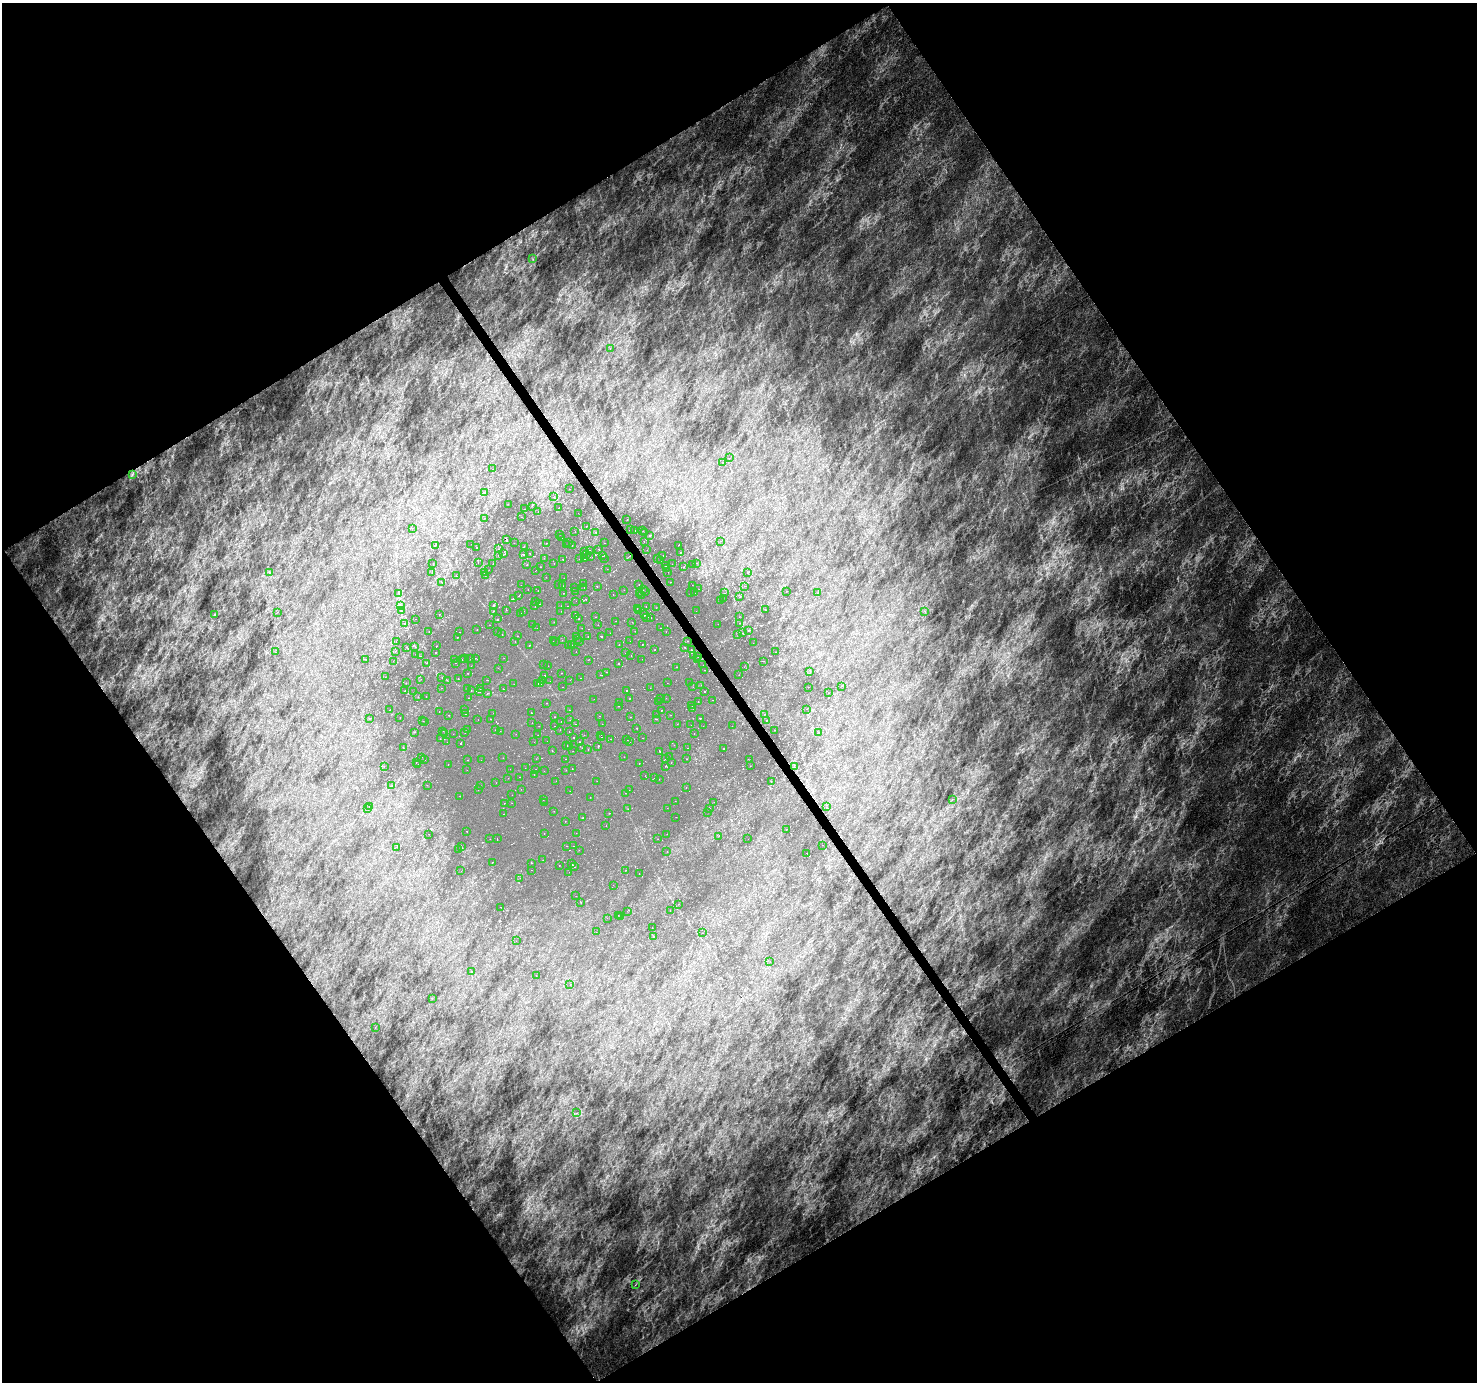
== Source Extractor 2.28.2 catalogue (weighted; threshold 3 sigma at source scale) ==
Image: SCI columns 3-5902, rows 183-5699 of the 5902 x 5817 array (HDU 1 of 3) = the unmasked area's bounding box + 8 px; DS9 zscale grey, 4 x 4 block average (1 PNG px = mean of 4 x 4 image px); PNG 1479 x 1384 px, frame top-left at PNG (2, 3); each listed source drawn as its Kron ellipse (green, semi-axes under 4 px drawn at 4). Shown black and unused: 49% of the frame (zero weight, under 3 of 6 exposures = <1% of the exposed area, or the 3 px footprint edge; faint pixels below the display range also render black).
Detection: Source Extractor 2.28.2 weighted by HDU 2 'WHT'. Background -0.0126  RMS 0.0081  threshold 0.0333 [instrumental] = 3 sigma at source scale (4.09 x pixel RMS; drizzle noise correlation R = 1.36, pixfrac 0.8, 0.0396/0.0396 arcsec/px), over >= 5 px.
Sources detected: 550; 3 too faint to see at this stretch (4 x 4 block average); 17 cosmic-ray / hot-pixel residue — neither listed nor drawn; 26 coinciding with a brighter row at this scale — not listed separately; of the other 504, all 500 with FLUX_AUTO >= 0.551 (the completeness limit of this list) listed and drawn (4 fainter detections not listed), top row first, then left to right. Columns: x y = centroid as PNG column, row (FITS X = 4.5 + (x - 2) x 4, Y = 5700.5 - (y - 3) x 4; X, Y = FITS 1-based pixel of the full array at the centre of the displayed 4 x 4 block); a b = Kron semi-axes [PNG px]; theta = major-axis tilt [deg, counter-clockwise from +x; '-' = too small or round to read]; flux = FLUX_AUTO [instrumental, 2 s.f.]
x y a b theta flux
533 259 2 2 - 1.6
610 348 2 2 - 0.82
730 458 2 2 - 0.72
723 463 3 2 - 2.1
493 469 2 2 - 0.59
132 475 3 2 - 6
569 489 2 2 - 0.65
484 492 4 2 - 2.2
554 497 2 2 - 1
508 504 2 2 - 1.1
532 506 2 2 - 0.91
559 508 2 2 - 2
524 509 2 2 - 0.84
538 511 2 2 - 0.61
578 513 2 2 - 0.57
522 517 2 2 - 1.1
485 518 2 2 - 0.72
627 520 2 2 - 0.87
586 526 2 2 - 0.88
412 528 2 2 - 0.68
630 530 2 2 - 0.83
635 530 2 2 - 1.1
575 531 2 2 - 1.1
643 531 2 2 - 0.78
596 532 2 2 - 2
644 533 2 2 - 0.71
559 534 2 2 - 0.76
650 535 2 2 - 2.3
562 538 2 2 - 0.82
507 540 3 2 - 4.3
644 541 2 2 - 0.86
721 541 2 2 - 0.7
514 543 2 2 - 1.1
546 543 2 2 - 1.1
568 543 2 2 - 1.2
605 543 2 2 - 1.4
471 544 2 2 - 1.1
435 545 2 2 - 2
567 545 2 2 - 0.95
572 545 2 2 - 1.4
678 545 2 2 - 0.84
524 546 2 2 - 2
477 548 2 2 - 1.2
499 549 2 2 - 0.91
598 549 2 2 - 1.7
589 550 2 2 - 1.2
647 550 2 2 - 0.69
584 552 2 2 - 1.7
530 553 2 2 - 1
680 553 2 2 - 1.4
504 554 2 2 - 0.7
586 554 2 2 - 0.63
499 555 2 2 - 1.4
523 555 2 2 - 3.6
663 555 2 2 - 0.94
603 556 2 2 - 1.7
629 556 3 2 - 2.4
590 557 2 2 - 0.55
544 558 2 2 - 1.4
604 558 2 2 - 0.76
657 558 2 2 - 0.74
563 559 2 2 - 1.5
579 559 2 2 - 0.88
584 559 2 2 - 1.5
661 560 2 2 - 0.97
478 562 2 2 - 1.7
696 563 2 2 - 0.82
433 564 2 2 - 1.4
493 564 2 2 - 0.97
554 564 2 2 - 1.7
672 564 2 2 - 0.73
527 565 2 2 - 3.2
693 565 2 2 - 0.96
666 566 2 2 - 1.7
541 567 2 2 - 0.98
684 567 2 2 - 1.5
666 568 2 2 - 2.3
607 569 2 2 - 0.73
489 570 2 2 - 0.67
535 571 2 2 - 1.5
270 572 2 2 - 0.91
668 572 2 2 - 0.61
432 573 2 2 - 1.1
484 573 2 2 - 1.1
747 573 2 2 - 1.2
485 575 2 2 - 0.82
456 576 2 2 - 1.2
546 577 2 2 - 0.77
564 578 2 2 - 1.5
442 582 2 2 - 0.91
671 582 2 2 - 1.5
583 583 2 2 - 0.83
639 584 2 2 - 1.8
521 585 2 2 - 0.73
559 585 2 2 - 0.96
692 585 2 2 - 0.65
563 586 2 2 - 0.64
597 586 2 2 - 1.4
744 586 2 2 - 0.87
574 588 2 2 - 1.4
584 588 2 2 - 0.9
528 589 2 2 - 0.83
699 589 2 2 - 0.66
624 590 2 2 - 0.87
643 590 2 2 - 0.91
538 591 2 2 - 0.57
576 591 2 2 - 0.65
787 591 2 2 - 1.1
645 592 2 2 - 0.73
691 592 2 2 - 1.3
398 593 2 2 - 3.4
563 593 2 2 - 2.2
640 593 2 2 - 0.83
695 593 2 2 - 1.3
724 593 2 2 - 1
818 593 2 2 - 1
613 594 2 2 - 0.92
519 596 2 2 - 3.9
641 596 2 2 - 0.58
740 597 2 2 - 1.8
513 599 2 2 - 2.1
586 599 2 2 - 2.4
723 599 2 2 - 1.5
720 600 2 2 - 0.97
535 601 2 2 - 0.83
576 601 2 2 - 0.58
539 604 2 2 - 3.2
400 605 2 2 - 1.4
535 605 2 2 - 1.2
493 606 2 2 - 1.9
561 606 2 2 - 0.97
568 606 2 2 - 0.92
646 607 2 2 - 0.93
656 608 2 2 - 0.87
637 609 2 2 - 0.77
506 610 2 2 - 0.8
765 610 2 2 - 1.1
401 611 2 2 - 1.9
493 611 2 2 - 1.6
523 611 2 2 - 1.4
561 611 2 2 - 0.64
639 611 2 2 - 0.62
696 611 2 2 - 0.62
925 611 2 2 - 1.3
277 612 2 2 - 0.69
439 614 2 2 - 0.88
521 614 2 2 - 3.4
214 615 2 2 - 2.6
644 615 2 2 - 1.8
576 616 2 2 - 1.2
596 617 2 2 - 1.5
647 617 2 2 - 0.97
651 617 2 2 - 1.2
739 617 2 2 - 0.98
416 619 2 2 - 0.67
497 619 2 2 - 2.5
579 619 2 2 - 1.2
616 621 2 2 - 0.65
554 622 2 2 - 2.2
632 622 2 2 - 1.4
739 623 2 2 - 1
405 624 2 2 - 1
533 624 2 2 - 0.69
718 624 2 2 - 1.3
489 625 2 2 - 0.7
598 625 2 2 - 0.8
537 628 2 2 - 0.76
582 628 2 2 - 0.59
660 628 2 2 - 1.1
477 629 2 2 - 1.1
635 631 2 2 - 0.68
748 631 2 2 - 1.5
429 632 2 2 - 0.87
460 632 2 2 - 1
498 632 2 2 - 1
666 632 2 2 - 0.61
610 633 2 2 - 0.8
742 633 2 2 - 1.3
502 634 2 2 - 0.72
738 635 2 2 - 0.99
518 636 2 2 - 2.7
576 636 2 2 - 0.67
588 636 2 2 - 1.8
601 636 2 2 - 4.3
457 637 2 2 - 2.3
578 639 2 2 - 0.77
562 640 2 2 - 1.3
396 641 2 2 - 0.57
553 641 2 2 - 0.85
556 641 2 2 - 0.61
630 641 2 2 - 0.59
687 641 2 2 - 0.89
515 642 2 2 - 0.96
579 642 2 2 - 0.69
753 643 2 2 - 0.83
619 644 2 2 - 1.5
643 644 2 2 - 1.1
529 645 2 2 - 1.5
572 645 2 2 - 0.55
415 646 2 2 - 1.9
437 646 2 2 - 1
568 646 2 2 - 0.77
407 647 2 2 - 0.97
685 647 2 2 - 1.1
655 649 2 2 - 1.8
691 650 2 2 - 1.1
395 651 2 2 - 0.63
275 652 2 2 - 1.2
436 652 2 2 - 1.4
576 652 2 2 - 0.8
776 652 2 2 - 0.99
626 653 2 2 - 0.8
415 654 2 2 - 0.77
631 655 2 2 - 0.79
693 655 2 2 - 1.8
420 656 2 2 - 1.2
698 657 2 2 - 0.88
470 658 2 2 - 1.8
475 658 2 2 - 1
504 658 2 2 - 1.2
365 659 2 2 - 1.2
454 659 2 2 - 0.83
465 659 2 2 - 0.98
642 659 2 2 - 1.2
462 660 2 2 - 3
588 660 2 2 - 0.72
697 660 2 2 - 0.67
393 661 2 2 - 0.63
763 661 2 2 - 1.4
427 663 2 2 - 1.9
456 663 2 2 - 1.1
543 664 2 2 - 0.65
619 664 2 2 - 3.4
703 665 2 2 - 0.7
471 666 2 2 - 0.57
548 666 2 2 - 1.1
676 667 2 2 - 0.88
744 667 2 2 - 0.87
498 668 2 2 - 0.64
704 670 2 2 - 0.85
810 671 2 2 - 1.2
607 672 2 2 - 0.7
468 673 2 2 - 1.2
561 673 2 2 - 2.7
545 675 2 2 - 3.1
600 675 2 2 - 2.3
739 675 2 2 - 0.95
386 677 2 2 - 0.63
442 678 2 2 - 1.1
458 678 2 2 - 0.84
580 678 2 2 - 1.3
421 679 2 2 - 0.83
447 680 2 2 - 2.3
487 680 2 2 - 1
570 680 2 2 - 0.8
543 681 2 2 - 1.3
550 681 2 2 - 0.9
406 683 2 2 - 1.5
667 683 2 2 - 0.99
689 683 2 2 - 1.1
514 684 2 2 - 0.58
538 684 2 2 - 1.6
541 684 2 2 - 2
701 685 2 2 - 1.8
841 686 2 2 - 1.1
562 687 2 2 - 1.6
693 687 2 2 - 0.57
808 687 2 2 - 0.74
441 688 2 2 - 1.3
467 688 3 2 - 2.3
650 688 2 2 - 0.9
480 689 2 2 - 0.68
503 689 2 2 - 0.82
471 690 2 2 - 1.3
405 691 2 2 - 2
627 691 2 2 - 5.9
704 691 2 2 - 1.6
414 692 2 2 - 0.75
480 692 2 2 - 0.98
487 693 2 2 - 1.3
829 693 2 2 - 0.9
418 697 2 2 - 0.98
426 697 2 2 - 0.8
468 698 2 2 - 0.87
630 698 2 2 - 0.7
666 698 2 2 - 0.84
594 699 2 2 - 0.83
661 699 2 2 - 0.8
712 700 2 2 - 1.5
698 701 2 2 - 0.95
659 702 2 2 - 1.7
547 703 2 2 - 3.7
620 703 2 2 - 1.4
619 706 2 2 - 0.72
692 706 2 2 - 0.65
693 708 2 2 - 0.71
807 709 2 2 - 0.73
390 710 2 2 - 1.5
464 710 2 2 - 0.75
569 710 2 2 - 2.1
661 711 2 2 - 3.6
439 712 2 2 - 0.91
493 713 2 2 - 0.65
531 713 2 2 - 1.4
466 714 2 2 - 1.2
449 715 2 2 - 1.9
656 715 2 2 - 0.84
671 715 2 2 - 0.84
764 715 2 2 - 0.82
599 716 2 2 - 0.95
400 717 2 2 - 1.1
555 717 2 2 - 1
630 717 2 2 - 0.94
370 718 2 2 - 1.4
700 718 2 2 - 2.1
490 719 2 2 - 2.2
656 719 2 2 - 5.3
478 720 2 2 - 0.78
570 720 2 2 - 0.89
766 720 2 2 - 1.6
423 721 2 2 - 0.61
425 721 2 2 - 0.94
561 721 2 2 - 0.79
532 723 2 2 - 0.7
575 724 2 2 - 0.71
602 724 2 2 - 1.4
677 724 2 2 - 0.63
691 725 2 2 - 0.59
539 726 2 2 - 0.86
555 726 2 2 - 1.9
703 726 2 2 - 0.81
732 726 2 2 - 0.59
637 728 2 2 - 1.7
467 730 2 2 - 1.4
495 730 2 2 - 1.1
560 730 2 2 - 1.2
774 730 2 2 - 0.73
443 731 2 2 - 0.65
500 731 2 2 - 0.87
415 732 2 2 - 1.7
569 732 2 2 - 2
465 733 2 2 - 2.8
818 733 2 2 - 1.6
444 734 2 2 - 0.69
453 734 2 2 - 0.6
516 734 2 2 - 0.56
694 734 2 2 - 0.73
538 735 2 2 - 1.4
584 735 2 2 - 0.65
601 735 2 2 - 1.2
574 737 2 2 - 1.2
601 738 2 2 - 1.9
643 738 2 2 - 0.62
440 739 2 2 - 1.3
611 739 2 2 - 1.5
627 740 2 2 - 0.64
547 741 2 2 - 0.75
447 742 2 2 - 0.67
534 742 2 2 - 0.73
579 742 2 2 - 1.1
630 742 2 2 - 1.3
461 743 2 2 - 3.1
566 745 2 2 - 3.4
674 745 2 2 - 1.7
570 746 2 2 - 1.3
598 747 2 2 - 3.8
403 748 2 2 - 1.4
582 748 2 2 - 0.88
688 748 2 2 - 0.97
588 749 2 2 - 1.1
723 749 2 2 - 1.9
552 750 2 2 - 4.1
573 751 2 2 - 0.87
660 751 2 2 - 3.6
669 756 2 2 - 1.5
421 757 2 2 - 1.7
624 757 2 2 - 0.79
503 758 2 2 - 0.93
665 758 2 2 - 0.69
425 759 2 2 - 0.99
536 759 2 2 - 0.74
566 759 2 2 - 0.77
686 759 2 2 - 0.77
749 759 2 2 - 0.58
467 760 2 2 - 1.5
481 760 2 2 - 0.8
416 762 2 2 - 1.1
639 763 2 2 - 3.3
671 763 2 2 - 0.7
418 764 2 2 - 0.6
448 765 2 2 - 0.84
384 766 2 2 - 0.69
665 766 2 2 - 1.4
750 766 2 2 - 0.72
795 767 2 2 - 1.3
525 768 2 2 - 0.75
510 769 2 2 - 0.97
536 769 2 2 - 0.97
572 769 2 2 - 0.8
467 770 2 2 - 0.91
566 770 2 2 - 1.1
544 771 2 2 - 1.1
534 775 2 2 - 0.9
645 776 2 2 - 0.74
520 777 2 2 - 0.59
655 777 2 2 - 1.6
508 778 2 2 - 0.84
659 779 2 2 - 0.58
556 781 2 2 - 0.82
597 781 2 2 - 1.2
771 781 2 2 - 1.4
496 783 2 2 - 0.87
392 785 2 2 - 1.6
427 785 2 2 - 0.63
480 785 2 2 - 0.91
686 787 2 2 - 0.95
478 789 2 2 - 3.5
521 789 2 2 - 0.69
629 790 2 2 - 0.83
570 791 2 2 - 0.69
625 793 2 2 - 0.6
512 795 2 2 - 0.61
460 796 2 2 - 1.3
590 797 2 2 - 0.64
543 800 2 2 - 0.86
952 800 2 2 - 1.2
675 801 2 2 - 1.3
714 802 2 2 - 0.73
504 803 2 2 - 1.3
512 803 2 2 - 0.76
544 803 2 2 - 0.98
370 806 2 2 - 0.92
827 807 2 2 - 0.94
667 808 2 2 - 0.74
710 808 2 2 - 2.1
368 809 2 2 - 1
628 809 2 2 - 0.77
554 811 2 2 - 0.8
707 812 2 2 - 0.64
609 813 2 2 - 1
503 814 2 2 - 1.2
676 817 2 2 - 1.5
583 818 2 2 - 1.9
565 821 2 2 - 0.77
606 825 2 2 - 1.6
786 829 2 2 - 1.1
467 831 2 2 - 1.8
576 833 2 2 - 0.68
429 834 2 2 - 0.65
544 834 2 2 - 1.3
667 834 2 2 - 0.96
719 836 2 2 - 1.1
490 839 2 2 - 0.93
497 839 2 2 - 0.94
658 839 2 2 - 1.3
748 839 2 2 - 0.61
822 845 2 2 - 0.75
566 846 2 2 - 0.85
574 846 2 2 - 0.75
397 847 2 2 - 1.2
461 847 2 2 - 1.5
459 849 2 2 - 1.1
579 850 2 2 - 1.2
667 851 2 2 - 0.73
807 853 2 2 - 3.8
543 860 2 2 - 0.77
492 862 2 2 - 1.3
531 863 2 2 - 0.78
571 864 2 2 - 2.7
559 865 2 2 - 1.4
575 867 2 2 - 1.4
531 870 2 2 - 0.72
626 870 2 2 - 0.86
461 871 2 2 - 0.55
569 872 2 2 - 0.58
639 874 2 2 - 1
520 878 2 2 - 1.1
613 885 2 2 - 1.1
576 896 2 2 - 0.65
581 902 2 2 - 1
678 904 2 2 - 0.85
501 907 2 2 - 0.84
627 911 2 2 - 0.68
670 911 2 2 - 0.79
618 915 2 2 - 0.65
620 917 2 2 - 1.2
607 918 2 2 - 0.86
652 928 2 2 - 1.1
596 932 2 2 - 1.3
703 933 2 2 - 0.67
654 936 2 2 - 0.79
516 941 2 2 - 0.57
770 961 2 2 - 0.84
472 971 2 2 - 1.1
536 976 2 2 - 0.85
570 985 2 2 - 1.1
432 998 2 2 - 0.66
375 1028 2 2 - 0.95
577 1113 2 2 - 0.93
635 1285 2 2 - 1.3
Overlapping masked pixels (flux is a lower limit): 2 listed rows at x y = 507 540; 629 556
Diffuse or blended objects may show on this block-average render without a row.